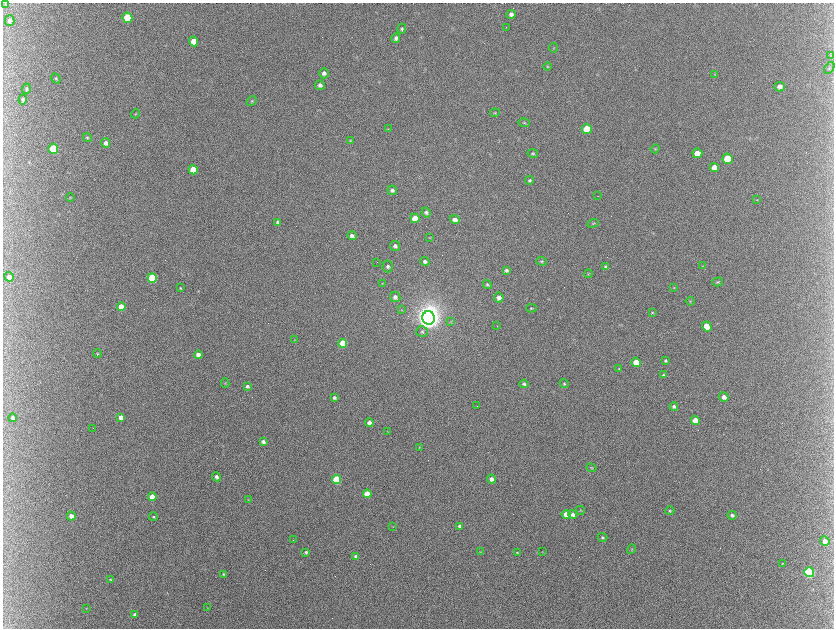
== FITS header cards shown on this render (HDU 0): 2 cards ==
NAXIS1  =                 1663 / length of data axis 1
NAXIS2  =                 1252 / length of data axis 2

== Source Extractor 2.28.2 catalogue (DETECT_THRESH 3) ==
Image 1663 x 1252 px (HDU 0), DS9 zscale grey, zoomed out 1/2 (1 PNG px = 2 x 2 image px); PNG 836 x 630 px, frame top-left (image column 2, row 1251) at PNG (3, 3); each listed source drawn as its Kron ellipse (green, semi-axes under 4 px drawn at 4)
Background 378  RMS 9.8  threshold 29.4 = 3 sigma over >= 5 px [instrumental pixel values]
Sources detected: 143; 12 cannot appear on this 1/2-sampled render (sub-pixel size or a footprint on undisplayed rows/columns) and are neither listed nor drawn; the other 131 listed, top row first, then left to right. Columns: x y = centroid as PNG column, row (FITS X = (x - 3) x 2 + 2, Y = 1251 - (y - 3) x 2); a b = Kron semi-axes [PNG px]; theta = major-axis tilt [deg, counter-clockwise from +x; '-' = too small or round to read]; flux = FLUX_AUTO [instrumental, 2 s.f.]
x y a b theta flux
5 4 2 2 - 2.9e+02
511 15 5 4 - 7.0e+03
127 18 5 5 - 9.5e+04
10 21 5 5 - 5.4e+03
506 27 2 1 - 8.4e+02
402 29 5 4 - 3.6e+03
396 38 5 4 - 5.8e+03
194 41 5 4 - 3.1e+04
554 48 4 2 - 1.5e+03
830 55 4 2 - 1.7e+03
547 67 4 3 - 1.5e+03
829 68 7 3 57 3.0e+03
324 73 5 4 - 6.2e+03
715 75 4 2 - 1.4e+03
56 78 5 4 - 2.6e+03
320 85 5 4 - 5.9e+03
780 87 5 4 - 8.0e+03
26 89 5 4 - 3.2e+03
23 100 5 4 - 4.1e+03
252 101 5 4 - 2.4e+03
495 113 5 3 - 2.0e+03
136 114 5 2 - 1.6e+03
524 123 6 3 -7 2.3e+03
388 129 3 3 - 1.4e+03
587 129 5 5 - 5.0e+04
87 138 4 4 - 2.7e+03
350 140 4 3 - 1.8e+03
106 143 5 4 - 7.5e+03
53 149 5 5 - 1.0e+05
655 149 5 4 - 2.2e+03
533 153 5 4 - 2.9e+03
697 153 5 4 - 2.4e+04
728 159 5 5 - 6.5e+04
714 167 5 4 - 1.5e+04
193 170 5 4 - 5.0e+04
530 180 5 4 - 3.1e+03
392 190 5 4 - 5.8e+03
598 196 2 1 - 5.4e+02
70 197 4 3 - 1.5e+03
757 200 4 3 - 1.4e+03
426 212 5 4 - 4.9e+03
415 218 5 4 - 4.7e+04
455 220 5 4 - 1.2e+04
278 222 4 4 - 4.5e+03
593 223 6 4 21 2.4e+03
352 236 5 4 - 7.5e+03
430 237 3 2 - 1.2e+03
395 246 5 5 - 7.3e+03
542 261 5 4 - 2.8e+03
377 262 2 2 - 8.0e+02
425 262 5 4 - 5.8e+03
388 266 6 5 - 4.5e+03
702 266 4 2 - 1.1e+03
606 267 3 3 - 4.1e+03
506 270 3 3 - 4.4e+03
588 274 4 3 - 1.8e+03
9 277 5 4 - 1.4e+04
152 278 5 4 - 1.3e+05
718 282 5 3 - 2.7e+03
382 283 3 2 - 1.1e+03
487 284 4 3 - 3.2e+03
180 288 3 3 - 1.8e+03
674 288 4 3 - 1.3e+03
395 297 5 5 - 7.1e+03
499 298 5 4 - 1.0e+04
690 301 4 3 - 1.9e+03
121 306 4 4 - 2.5e+04
531 308 5 3 - 2.4e+03
401 310 3 2 - 1.2e+03
652 312 4 3 - 2.0e+03
428 318 6 6 - 3.3e+06
451 321 3 2 - 1.4e+03
497 326 2 1 - 1.3e+03
707 326 5 4 - 3.3e+04
422 332 6 5 - 4.4e+03
295 340 3 3 - 1.1e+03
343 343 4 4 - 6.6e+04
97 353 4 3 - 1.8e+03
198 355 4 4 - 1.5e+04
665 361 3 3 - 2.6e+03
636 362 4 4 - 5.4e+04
619 369 4 3 - 1.5e+03
664 375 4 3 - 2.4e+03
225 383 5 3 - 1.5e+03
564 383 4 4 - 2.6e+03
524 384 4 3 - 4.0e+03
247 386 4 4 - 4.7e+03
724 397 5 4 - 7.8e+03
334 398 4 3 - 3.9e+03
477 406 2 1 - 9.2e+02
674 406 4 4 - 4.0e+03
121 417 4 3 - 1.3e+04
13 418 4 4 - 4.7e+03
695 420 4 4 - 2.4e+04
369 423 4 4 - 8.5e+03
93 428 2 1 - 9.1e+02
387 431 3 1 - 6.1e+02
263 441 4 4 - 7.5e+03
419 447 3 3 - 1.2e+03
592 468 5 3 - 1.9e+03
216 477 4 3 - 5.6e+03
337 479 4 4 - 1.3e+05
491 479 4 4 - 9.1e+03
367 494 4 4 - 5.6e+04
152 497 4 4 - 4.1e+04
248 499 3 2 - 9.3e+02
580 510 4 3 - 1.5e+03
670 511 4 3 - 2.5e+03
566 514 4 4 - 1.7e+04
572 514 4 4 - 1.0e+04
732 515 4 4 - 4.2e+03
71 516 4 4 - 1.3e+04
153 517 4 3 - 2.3e+03
393 526 3 2 - 5.1e+02
459 526 3 3 - 4.5e+03
602 537 5 4 - 3.2e+03
293 540 2 1 - 9.4e+02
825 541 5 4 - 1.1e+04
632 549 5 2 - 1.3e+03
542 551 3 2 - 7.8e+02
306 552 3 3 - 3.6e+03
480 552 3 2 - 8.3e+02
517 552 4 3 - 1.8e+03
356 556 4 3 - 6.5e+03
782 563 3 3 - 1.5e+03
809 572 5 5 - 2.3e+05
223 574 3 3 - 2.0e+03
110 580 4 3 - 1.9e+03
86 608 3 2 - 7.7e+02
207 608 3 2 - 6.3e+02
135 615 4 3 - 6.8e+03
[12 sub-pixel or undisplayed-footprint detections neither listed nor drawn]